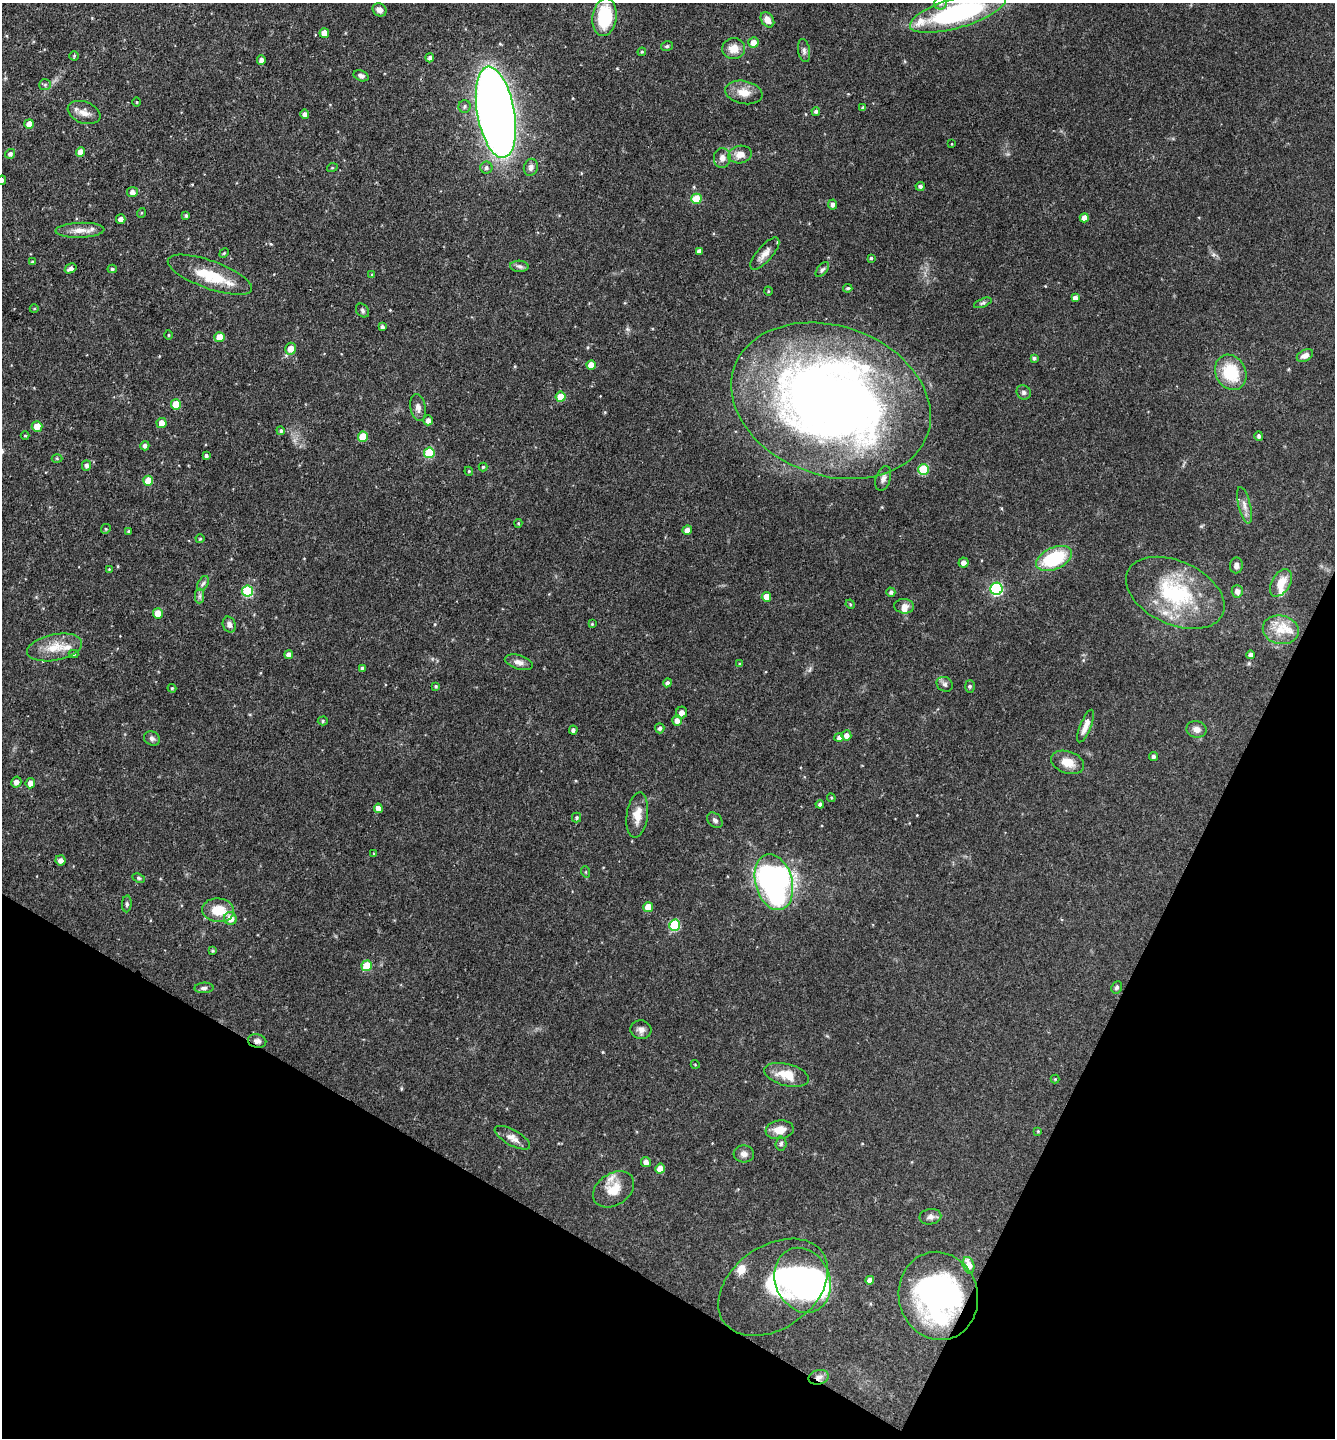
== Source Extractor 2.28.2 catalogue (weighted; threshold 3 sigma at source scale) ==
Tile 15 of 4 x 4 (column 3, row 4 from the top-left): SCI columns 2810-4142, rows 1-1436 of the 5758 x 5749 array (HDU 1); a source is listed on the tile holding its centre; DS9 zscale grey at full resolution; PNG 1337 x 1440 px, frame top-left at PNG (2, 3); each listed source drawn as its Kron ellipse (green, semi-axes under 4 px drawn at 4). Shown black and unused: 23% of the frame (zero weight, under 3 of 4 exposures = <1% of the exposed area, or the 3 px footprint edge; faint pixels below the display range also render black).
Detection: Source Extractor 2.28.2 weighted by HDU 2 'WHT'; one run over the whole footprint, this tile lists its part. Background 0.0909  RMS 0.0041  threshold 0.0183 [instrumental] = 3 sigma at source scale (4.5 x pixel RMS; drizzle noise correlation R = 1.50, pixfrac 1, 0.05/0.05 arcsec/px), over >= 5 px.
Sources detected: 193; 2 inside a brighter object's white glare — neither listed nor drawn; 10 inside a brighter listed object's ellipse — not listed separately; the other 181 listed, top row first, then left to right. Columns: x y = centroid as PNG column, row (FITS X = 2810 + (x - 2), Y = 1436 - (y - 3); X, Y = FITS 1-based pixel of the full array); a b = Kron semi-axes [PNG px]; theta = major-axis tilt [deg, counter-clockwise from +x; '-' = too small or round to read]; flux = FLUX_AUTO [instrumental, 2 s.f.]
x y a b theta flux
940 3 7 6 - 1.2
379 10 7 6 - 1.9
958 13 50 15 16 65
604 17 19 12 82 21
767 20 8 6 -55 2.8
324 33 5 4 - 3.9
753 43 5 5 - 3.7
667 46 6 4 13 0.59
734 49 11 10 - 4.6
804 50 12 6 -81 1.4
642 52 4 4 - 0.43
74 56 5 5 - 0.51
430 58 4 4 - 1.3
261 60 4 4 - 1.8
361 76 8 5 -22 1.4
45 85 6 5 - 0.73
744 92 19 11 -11 5.4
137 102 5 3 - 0.33
465 106 6 6 - 0.86
863 108 4 3 - 0.8
816 111 4 4 - 0.85
84 112 17 10 -20 3.6
496 112 46 18 -80 500
305 114 5 4 - 1.6
29 124 5 4 - 3.7
952 144 4 2 - 0.28
81 152 5 4 - 3.7
10 154 5 4 - 1.3
740 154 12 8 11 3.5
722 158 10 8 83 2.3
531 167 8 7 - 1.6
332 168 5 3 - 0.36
486 168 6 6 - 1
2 180 5 4 - 0.9
920 186 5 4 - 0.96
132 192 5 5 - 2
696 199 5 5 - 11
833 205 5 4 - 1.3
141 213 5 3 - 0.37
186 216 3 3 - 0.77
1084 218 5 4 - 3.2
121 219 5 4 - 1.8
80 230 24 7 2 4.3
699 251 4 4 - 1.4
224 253 5 4 - 0.46
765 253 20 7 49 3.1
871 258 4 3 - 0.49
32 262 4 4 - 0.52
519 266 9 5 -4 1.2
71 268 6 4 30 1.8
112 269 4 4 - 0.72
822 270 9 4 50 0.88
210 275 44 14 -20 15
372 275 4 4 - 0.49
848 288 4 3 - 0.55
768 291 4 3 - 0.31
1075 298 4 4 - 1.9
983 303 9 3 22 0.73
34 309 4 3 - 0.34
362 310 7 6 - 0.87
382 327 4 3 - 0.88
169 335 5 3 - 0.42
219 337 5 5 - 6.5
291 349 6 5 - 4.2
1305 355 9 5 27 2.2
1034 358 4 3 - 0.79
591 365 5 4 - 3.8
1231 372 18 15 -62 17
1024 392 7 6 - 1.1
561 397 5 5 - 6.8
831 401 102 74 -19 400
176 404 5 5 - 7.7
418 407 13 7 -80 2
428 420 5 4 - 1.8
162 423 5 5 - 4
37 426 5 5 - 4.3
281 431 4 4 - 0.82
25 436 4 3 - 0.34
1259 436 4 4 - 0.94
363 437 5 5 - 9.6
145 446 4 4 - 1.3
429 453 5 5 - 21
206 455 3 3 - 0.81
57 458 5 3 - 0.44
86 465 5 4 - 1.4
483 467 4 4 - 0.52
923 470 5 5 - 21
469 471 4 4 - 0.38
883 478 13 7 72 2
148 481 5 5 - 7
1244 505 18 6 -76 2.5
518 523 4 4 - 0.4
106 529 5 4 - 0.54
687 530 5 4 - 2.6
129 531 4 3 - 0.75
200 539 4 4 - 0.47
1054 558 19 11 25 27
963 563 5 5 - 2
1236 565 8 6 83 1.6
109 569 4 4 - 0.34
203 583 8 5 61 0.98
1281 583 15 9 58 5.5
996 589 6 6 - 48
248 591 6 5 - 27
1237 591 6 5 - 2
891 592 4 4 - 1.1
1175 593 52 31 -25 39
200 596 7 4 89 0.96
766 597 5 4 - 4.6
850 604 5 4 - 0.42
904 606 10 7 -7 2.4
158 613 5 5 - 6.1
229 624 8 6 -66 1.6
592 624 4 4 - 0.45
1281 630 18 14 -12 7.7
55 647 28 13 11 9.1
73 654 5 4 - 0.65
289 655 4 4 - 2.1
1251 655 4 4 - 1.6
519 662 14 7 -17 2.3
740 664 4 4 - 0.51
362 668 4 4 - 0.67
667 683 4 4 - 1.1
945 684 8 7 - 1.2
436 686 3 3 - 0.56
970 686 6 5 - 0.65
172 688 4 4 - 0.44
681 713 6 5 - 2
677 720 5 5 - 2.1
323 721 5 4 - 0.62
1086 726 17 5 68 3.2
660 728 5 4 - 0.98
1196 729 10 8 -13 2.6
573 730 4 4 - 1.2
846 735 5 5 - 2
839 737 4 4 - 1.2
152 738 8 7 - 1.3
1154 756 4 4 - 1
1068 762 17 11 -19 5.3
16 782 5 5 - 2
30 783 5 5 - 2.8
831 798 4 4 - 0.44
820 804 4 4 - 0.95
378 808 4 4 - 2.7
637 815 23 10 82 5.2
576 818 5 4 - 0.65
715 820 9 6 -44 1.2
374 854 4 2 - 0.29
60 860 5 5 - 1.8
586 872 6 3 -72 0.45
138 878 6 4 -27 0.63
774 882 28 18 -75 140
127 904 8 5 86 0.81
648 907 5 5 - 4.9
218 910 16 12 -5 8.9
230 918 6 6 - 4.8
675 925 6 5 - 25
213 951 3 3 - 0.53
367 966 5 5 - 12
1117 987 6 5 - 0.75
204 988 9 5 2 1.2
641 1030 10 9 - 2
257 1041 9 6 -11 1.5
695 1064 4 3 - 0.3
787 1075 23 11 -14 7.8
1055 1079 4 4 - 0.37
780 1130 14 9 8 5
1038 1131 4 3 - 0.37
512 1138 20 7 -30 3.1
781 1144 7 5 86 0.91
744 1154 10 8 -3 1.9
646 1162 5 5 - 1.9
660 1169 5 5 - 3.9
614 1189 22 16 33 7.6
930 1217 11 7 10 1.7
968 1265 8 5 -74 4.5
803 1280 33 27 -66 81
870 1280 4 4 - 2.7
773 1287 60 41 35 38
938 1296 44 39 -77 94
819 1377 10 7 15 2.2
Overlapping masked pixels (flux is a lower limit): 4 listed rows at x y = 774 882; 257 1041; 938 1296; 819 1377
Isophote crosses this tile's border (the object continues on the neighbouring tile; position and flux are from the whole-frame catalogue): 3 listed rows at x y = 940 3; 958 13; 2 180